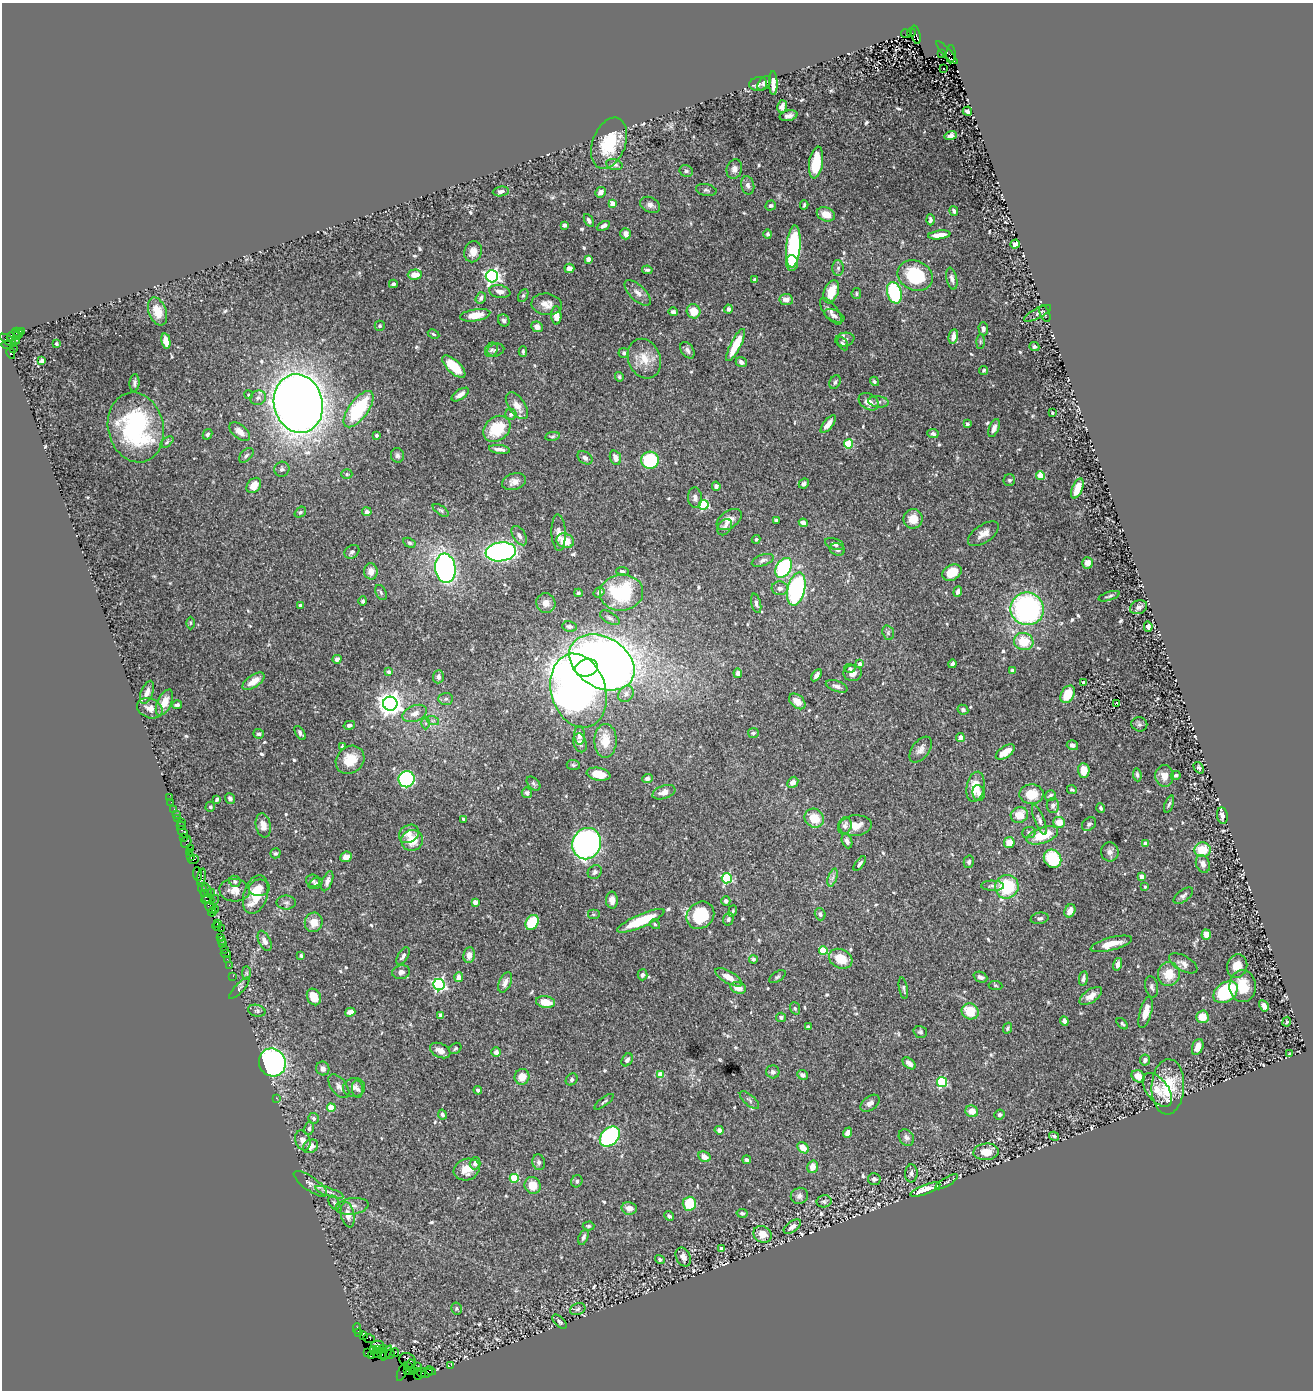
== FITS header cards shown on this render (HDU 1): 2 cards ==
NAXIS1  =                 1311
NAXIS2  =                 1388

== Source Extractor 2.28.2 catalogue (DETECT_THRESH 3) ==
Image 1311 x 1388 px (HDU 1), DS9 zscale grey, 1 PNG px = 1 image px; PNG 1315 x 1392 px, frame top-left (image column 1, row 1388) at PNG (2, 3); each listed source drawn as its Kron ellipse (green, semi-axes under 4 px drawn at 4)
Background 0.765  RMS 0.02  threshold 0.0597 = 3 sigma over >= 5 px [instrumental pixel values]
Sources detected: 624; of the 624, the 500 brightest by FLUX_AUTO listed and drawn (124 fainter detections omitted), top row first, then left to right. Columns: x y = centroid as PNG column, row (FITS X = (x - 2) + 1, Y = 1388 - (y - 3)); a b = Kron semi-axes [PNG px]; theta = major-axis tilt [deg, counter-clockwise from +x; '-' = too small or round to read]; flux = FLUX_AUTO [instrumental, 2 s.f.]
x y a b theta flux
911 32 4 3 - 470
906 34 5 3 - 79
916 35 9 4 -76 820
941 53 2 2 - 45
947 53 15 4 -47 390
951 54 9 4 88 680
944 68 3 3 - 3.3
764 83 8 5 51 3.8
773 83 12 4 -89 12
758 84 9 7 12 5
782 107 6 4 76 6.1
967 111 5 4 - 4.5
789 116 9 5 14 5.2
951 135 6 4 16 5.2
609 143 26 16 69 59
816 162 16 7 81 50
614 165 8 5 -12 4.6
734 169 10 7 74 6.7
686 171 7 6 - 3.1
748 185 9 6 -78 5.1
706 190 10 6 -10 3.6
501 191 8 5 8 4.4
600 192 5 5 - 7.7
613 203 4 4 - 18
650 205 10 7 -25 6.4
804 205 4 2 - 2
771 206 5 5 - 2.5
954 211 5 3 - 3.1
826 214 9 7 -22 16
589 220 7 4 -60 2.9
930 220 5 3 - 3.6
565 225 4 3 - 4.2
603 226 7 4 26 5.5
626 234 6 5 - 8.9
768 234 5 4 - 3.4
939 235 11 4 7 12
1015 244 5 4 - 7.1
793 246 21 7 85 130
473 252 11 9 69 10
588 259 4 4 - 12
792 263 8 6 -87 13
569 268 5 4 - 11
838 268 8 5 89 3.8
647 270 5 3 - 2.5
415 274 7 5 3 12
492 276 6 6 - 350
915 276 18 14 -24 79
952 279 11 5 -78 5.3
755 280 4 3 - 2.9
393 284 4 3 - 2.7
500 292 11 6 -9 8.4
831 292 12 7 69 27
638 293 16 7 -43 9.2
856 293 5 4 - 1.9
894 293 11 7 -73 110
523 295 7 4 63 2.9
481 298 6 5 - 4.5
786 300 7 5 -9 8
547 304 15 10 -7 13
728 309 4 4 - 4.7
157 311 14 8 -70 21
693 311 7 6 - 20
831 311 16 7 -53 6.2
673 312 5 4 - 3.3
1038 313 15 5 28 4.4
1045 314 9 5 -66 2.2
475 315 15 6 9 23
556 315 9 5 -89 16
834 316 10 6 -23 5
504 320 6 5 - 3.9
380 326 5 5 - 2.1
537 327 6 5 - 9.2
983 329 7 5 -86 4.5
21 331 4 2 - 49
18 332 6 3 -30 63
433 334 6 4 -28 2
13 335 7 4 31 260
18 336 3 3 - 75
953 336 7 4 79 8.4
845 339 9 6 10 4.3
8 340 10 3 -33 140
16 340 4 3 - 170
166 341 7 4 -78 14
980 342 7 4 89 2.1
57 344 3 3 - 2
843 344 7 4 -61 3.1
7 345 6 2 -5 29
736 345 18 5 63 36
1034 347 5 4 - 2.8
14 349 2 2 - 18
491 350 8 6 57 4.4
496 350 8 6 16 4.7
687 350 9 6 -57 5.1
523 351 5 3 - 2.4
11 353 5 3 - 210
624 353 5 5 - 3
644 359 20 16 -68 26
42 361 4 3 - 2.7
741 362 6 4 -41 4.9
454 367 15 6 -44 47
984 370 4 3 - 2.2
619 377 5 4 - 2.4
874 381 5 4 - 2.5
835 382 7 5 62 3.1
134 383 8 5 86 3.7
249 395 4 4 - 2
460 395 10 5 34 8.3
258 398 8 7 - 5.1
869 402 11 8 -33 12
879 402 10 5 -7 3.8
298 404 29 24 -77 1900
517 406 15 8 -54 16
359 409 21 9 54 86
1052 413 3 3 - 2.2
511 414 6 5 - 3.4
828 424 10 4 52 11
967 424 4 3 - 5.4
136 427 35 27 -76 200
994 428 9 5 67 6
497 429 15 11 40 52
240 432 12 7 -40 12
207 434 5 4 - 3.2
933 434 5 4 - 3.5
376 435 3 3 - 2.2
552 436 7 4 9 2.2
167 442 8 4 36 2.5
848 444 4 4 - 58
499 449 10 4 -7 6.1
246 455 9 5 45 2.9
397 455 7 6 - 3.5
585 458 8 5 -37 4.5
615 458 7 5 -69 9.8
650 460 9 8 - 100
282 469 7 7 - 3.8
347 474 5 5 - 2.2
1040 476 4 4 - 39
1009 480 6 5 - 2.5
514 482 12 8 16 8.8
804 484 5 4 - 4.1
254 485 8 6 51 17
716 486 5 4 - 3.7
1077 489 10 5 68 19
695 497 10 7 -85 5.5
704 505 5 5 - 93
441 510 9 4 -35 2.6
300 512 6 4 40 2.2
367 512 5 4 - 4.7
729 519 14 8 35 14
913 519 10 9 - 20
776 520 4 3 - 2.5
803 523 5 4 - 7.6
725 527 9 6 53 4.6
558 533 18 7 -88 8.9
983 534 17 8 34 12
519 536 11 6 -57 5.5
756 539 4 4 - 2.2
565 541 9 7 -24 24
409 543 6 4 -30 2.2
835 544 10 5 -20 5
837 550 7 6 - 4.7
352 552 8 6 38 4.2
501 552 15 9 7 380
763 560 11 5 19 4.7
1087 563 5 5 - 7.1
445 568 15 10 -84 450
783 568 11 7 56 120
371 571 8 7 - 9.6
622 571 6 4 -10 3.5
952 573 10 7 30 32
780 588 8 6 -4 5.5
796 589 17 8 76 240
381 592 8 5 -64 3.1
599 592 6 4 35 3.1
958 592 5 4 - 5.3
578 593 4 4 - 2.2
621 593 21 18 5 90
1109 596 11 3 18 2.4
363 601 4 4 - 2.7
546 603 10 9 - 9.6
756 603 10 4 -76 4.6
300 605 3 3 - 4.5
1138 607 9 6 22 4.5
1027 609 16 16 - 300
610 618 11 5 -31 4.4
190 623 6 4 -90 2
570 626 7 5 -9 3.9
1148 627 5 4 - 6.3
888 633 7 5 -71 2.5
1024 642 10 8 -17 33
337 659 4 4 - 4.2
602 662 35 25 -31 1600
860 664 4 4 - 6.3
952 664 4 3 - 3.4
586 668 11 8 14 230
850 668 5 4 - 2.6
1013 671 4 4 - 4
389 672 4 4 - 4.4
738 673 5 4 - 6.1
853 673 9 8 - 8.4
816 675 7 3 56 4
438 677 6 5 - 5.4
254 681 12 6 34 15
1084 682 4 3 - 2
837 686 11 5 -20 5.1
578 691 38 27 -74 910
147 692 12 6 70 8.1
626 694 9 7 55 6.1
1068 694 9 6 61 30
446 699 7 6 - 3.6
797 701 9 6 -41 12
164 702 14 7 65 14
1117 703 4 3 - 2.6
390 704 7 7 - 1300
177 705 5 4 - 2.9
150 708 13 9 -23 9
963 710 5 4 - 3.5
415 713 13 8 22 10
433 721 6 4 -18 2.6
426 723 6 4 -90 2.5
1139 724 8 7 - 3
349 725 6 4 13 3.5
300 733 8 4 -57 4
753 733 5 5 - 2.5
259 734 5 5 - 3.3
580 735 9 5 -88 6.4
960 737 4 4 - 6.9
605 741 17 11 90 23
580 743 9 6 -73 4.7
1072 745 6 5 - 6.3
342 747 4 3 - 2.3
921 749 15 8 53 8.2
1005 752 11 5 33 19
350 760 15 13 43 29
573 765 6 5 - 2.2
1199 768 6 4 -54 2.5
1084 770 7 5 -85 16
598 774 12 6 -10 24
1137 775 6 3 -83 2.6
1176 775 5 3 - 3.6
1164 776 11 9 -83 11
407 779 8 8 - 170
647 779 5 4 - 5.2
793 782 6 5 - 8.8
533 783 8 5 -45 2.9
975 787 15 8 78 26
1072 790 5 4 - 2.4
664 792 12 6 20 9.8
527 793 5 5 - 3
978 793 8 6 -82 5.7
1031 794 12 10 2 26
1050 795 6 5 - 2.9
170 798 2 2 - 11
230 798 5 4 - 3.8
217 799 4 3 - 2.5
171 802 2 2 - 5.2
1169 804 9 4 68 2.6
1053 806 7 6 - 4.6
210 807 5 4 - 2.2
1101 808 5 4 - 2.9
174 809 2 2 - 24
176 814 3 2 - 12
1019 815 9 7 24 19
1222 816 8 5 -82 7.7
814 818 10 9 - 26
178 819 3 3 - 84
463 819 3 3 - 2
1039 820 16 5 -68 5.5
181 822 2 2 - 12
1059 822 6 5 - 15
1089 824 8 6 44 3.4
263 825 12 7 -78 14
855 825 16 10 4 19
181 826 4 2 - 26
845 826 9 6 74 7.4
183 832 7 3 -54 110
1029 832 7 5 7 3
409 834 11 8 32 9.1
1042 835 16 8 19 33
184 837 3 2 - 37
412 840 11 10 - 26
847 841 7 5 -69 5
186 842 6 5 - 140
1009 843 5 5 - 16
587 844 16 14 69 450
1145 844 4 4 - 8.4
190 848 3 2 - 84
1202 850 8 7 - 34
189 852 3 3 - 56
1110 852 9 8 - 6.1
275 853 5 5 - 2.8
191 857 4 3 - 73
346 857 6 5 - 9.7
194 859 5 2 - 88
1052 859 9 8 - 58
969 862 6 5 - 3.5
860 864 8 4 52 3.7
1203 864 9 6 -68 7.4
595 872 7 6 - 3.9
198 874 7 3 -84 140
1142 877 4 4 - 9.9
201 878 9 3 78 280
727 878 5 5 - 120
833 878 9 4 71 3.8
235 881 6 5 - 3.2
313 881 7 6 - 3
327 881 10 5 68 5.7
315 883 7 5 23 2.5
992 886 11 5 -1 4.4
1007 887 12 11 - 72
1145 887 3 3 - 1.9
259 888 10 8 7 9.1
203 890 7 3 -70 200
207 890 8 3 -64 50
234 890 15 11 -4 14
211 892 2 2 - 24
256 895 20 12 72 38
1183 896 11 6 37 4.6
206 897 8 4 -57 200
208 900 6 3 -2 140
214 900 5 2 - 27
612 900 8 6 -88 11
726 901 5 4 - 3.3
475 902 4 4 - 8.7
286 903 9 7 0 4.7
211 908 6 4 -53 210
215 909 3 2 - 41
733 911 5 3 - 1.9
1070 911 7 5 64 11
212 912 4 3 - 57
593 914 6 5 - 2.4
820 914 6 5 - 3.8
700 915 15 12 41 56
1040 918 9 5 12 4.1
728 919 6 5 - 3.4
641 921 25 6 23 62
314 922 10 9 - 15
532 922 8 6 58 51
217 923 3 2 - 23
655 924 5 4 - 2
217 926 4 3 - 52
221 929 3 2 - 19
1206 935 5 4 - 12
220 937 3 3 - 51
222 941 4 2 - 58
265 941 11 5 -65 7.8
223 944 3 3 - 45
1111 944 21 6 15 18
224 949 2 2 - 32
823 950 4 4 - 38
226 953 5 2 - 50
469 955 8 5 84 11
301 956 4 4 - 2.7
403 956 10 5 59 4.9
227 959 2 2 - 29
753 959 4 4 - 2.5
841 959 12 9 -27 28
1183 963 16 7 -29 8.2
1118 964 6 4 76 6.6
229 965 2 2 - 28
1237 966 12 10 74 16
401 972 9 7 13 6.2
246 973 7 4 -89 2.3
1169 974 12 11 - 27
642 975 5 5 - 3.6
233 976 2 2 - 20
459 977 5 4 - 9.8
729 977 15 6 -29 12
777 977 9 5 32 2.5
980 977 7 5 -22 5.1
1083 979 7 4 82 4.6
505 982 11 6 67 8
439 985 6 5 - 270
995 985 7 4 -8 2
1243 986 16 13 -88 30
1152 987 11 6 -78 4.3
239 988 14 4 47 3.2
738 988 8 5 -16 13
903 988 11 4 -79 2.9
1226 992 13 9 36 97
1091 996 13 6 35 13
314 997 9 6 -62 17
545 1002 9 6 -9 22
1264 1006 6 4 -60 10
795 1008 6 5 - 2.5
257 1011 9 6 -14 3.4
970 1011 8 8 - 29
350 1012 5 4 - 9.6
1146 1012 16 6 74 15
441 1015 4 3 - 7.5
781 1017 5 4 - 3.1
1202 1017 6 6 - 19
1064 1021 4 4 - 4.4
1287 1022 5 4 - 1.9
1122 1024 7 4 -46 2.2
808 1027 4 3 - 3.1
1007 1028 6 4 65 2.3
920 1032 7 6 - 3.1
1198 1047 8 5 70 12
455 1048 6 5 - 2.3
440 1051 11 7 -24 7.9
496 1052 5 4 - 7
1290 1054 4 3 - 2.1
627 1060 7 5 57 4.5
1145 1060 5 5 - 5.3
272 1062 14 13 - 330
909 1063 7 5 -39 7.9
323 1069 7 6 - 5.5
773 1072 6 6 - 5.2
661 1075 4 4 - 27
803 1075 5 4 - 4.8
1138 1076 7 5 -32 16
522 1077 8 7 - 14
572 1079 6 5 - 2.7
942 1082 5 5 - 110
339 1086 14 7 -52 6.9
1168 1087 28 16 87 59
354 1088 11 9 10 7.8
357 1089 9 5 -82 4.5
478 1090 4 3 - 2.9
1157 1090 20 10 -52 19
276 1098 2 2 - 9.5
749 1100 12 5 -41 4.3
604 1102 12 3 36 2.3
870 1103 11 6 39 6.5
331 1108 4 4 - 31
972 1111 6 6 - 15
1000 1114 5 5 - 3.5
442 1115 5 4 - 3.3
313 1118 5 5 - 3.2
309 1128 7 4 78 3
719 1130 4 4 - 5.3
847 1133 5 4 - 6.5
610 1136 11 8 45 220
1054 1136 5 3 - 2.5
906 1137 9 7 -56 4.9
303 1140 10 7 -68 7.9
311 1146 8 6 29 12
803 1148 6 4 -40 21
986 1152 12 8 4 19
704 1157 6 5 - 10
747 1160 4 3 - 3.7
539 1162 8 6 -75 4.1
475 1163 6 5 - 5.3
812 1167 6 5 - 13
467 1169 13 10 21 18
911 1173 9 6 86 5.9
514 1178 4 4 - 48
874 1179 6 6 - 5
577 1181 6 5 - 3.1
947 1182 13 3 31 2.6
310 1184 20 7 -35 7.8
533 1185 8 8 - 17
925 1190 16 5 20 23
329 1192 15 4 -19 6
799 1196 8 8 - 5.8
824 1201 7 6 - 3.4
334 1203 7 5 -62 2.3
689 1204 7 6 - 43
352 1206 17 8 8 8.7
629 1208 8 6 -10 10
742 1213 6 4 -12 2.5
348 1215 13 6 -78 11
669 1216 5 4 - 3.7
588 1226 6 4 2 2
792 1227 10 5 35 7.3
762 1234 9 8 - 15
583 1237 8 4 69 4.4
721 1249 4 3 - 3.6
683 1257 10 7 -65 7.2
660 1260 5 4 - 2.8
456 1308 6 5 - 2.2
578 1309 8 5 20 3.1
560 1322 9 4 -44 3
357 1329 5 2 - 36
359 1333 3 2 - 50
363 1336 2 2 - 33
369 1339 6 2 -19 46
378 1345 6 4 0 240
374 1349 3 2 - 31
383 1349 3 3 - 94
378 1350 3 2 - 780
368 1353 3 3 - 120
386 1353 8 3 58 140
395 1353 4 3 - 50
377 1354 3 3 - 360
382 1354 3 2 - 44
390 1354 4 4 - 110
372 1355 4 3 - 96
408 1360 9 7 -29 300
411 1364 4 3 - 810
451 1365 3 2 - 38
418 1366 3 2 - 450
409 1367 4 3 - 930
408 1371 3 3 - 230
413 1371 3 2 - 50
431 1371 5 3 - 280
402 1372 10 3 67 46
422 1373 5 3 - 170
427 1373 6 3 22 200
418 1374 6 3 -83 110
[124 fainter detections neither listed nor drawn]